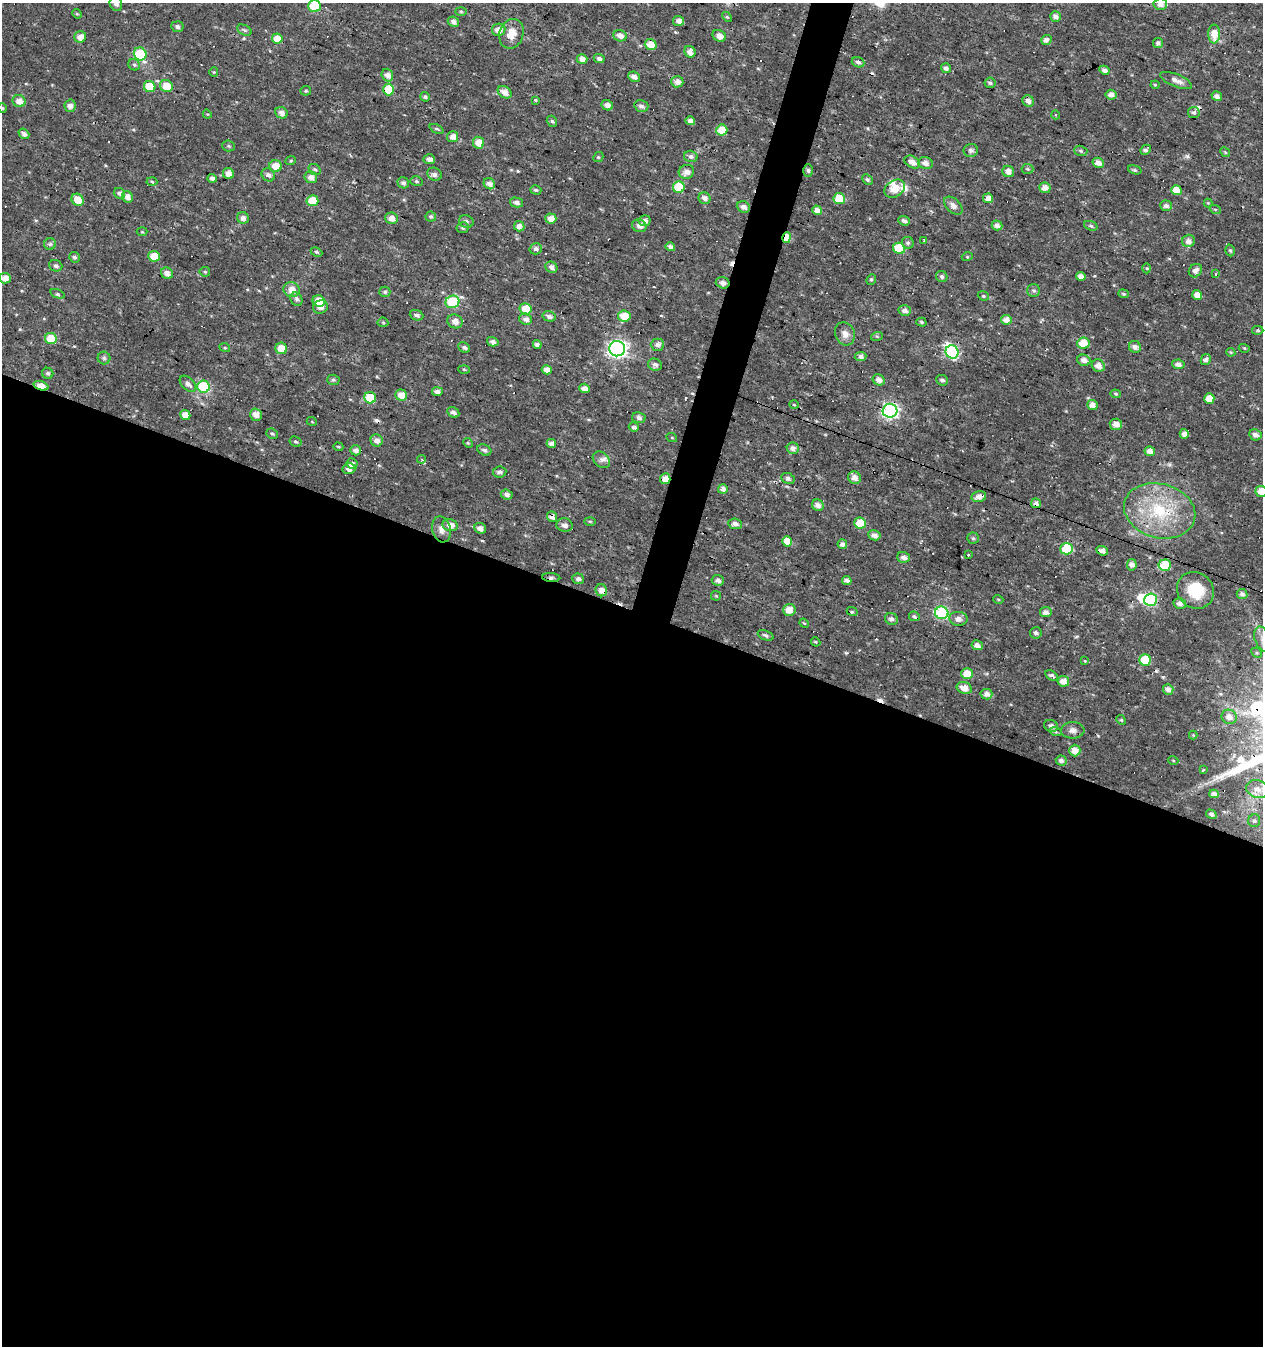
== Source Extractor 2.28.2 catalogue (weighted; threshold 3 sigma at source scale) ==
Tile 14 of 4 x 4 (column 2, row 4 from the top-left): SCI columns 1539-2799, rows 1-1344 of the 5534 x 5379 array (HDU 1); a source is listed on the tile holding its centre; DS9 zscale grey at full resolution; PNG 1265 x 1348 px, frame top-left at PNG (2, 3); each listed source drawn as its Kron ellipse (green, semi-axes under 4 px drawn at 4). Shown black and unused: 56% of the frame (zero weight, under 3 of 4 exposures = <1% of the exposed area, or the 3 px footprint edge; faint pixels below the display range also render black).
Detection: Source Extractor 2.28.2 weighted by HDU 2 'WHT'; one run over the whole footprint, this tile lists its part. Background 0.0159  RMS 0.0022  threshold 0.00973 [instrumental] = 3 sigma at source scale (4.5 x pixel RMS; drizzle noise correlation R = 1.50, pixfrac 1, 0.0396/0.0396 arcsec/px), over >= 5 px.
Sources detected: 326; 2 inside a brighter object's white glare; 12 cosmic-ray / hot-pixel residue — neither listed nor drawn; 2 inside a brighter listed object's ellipse — not listed separately; the other 310 listed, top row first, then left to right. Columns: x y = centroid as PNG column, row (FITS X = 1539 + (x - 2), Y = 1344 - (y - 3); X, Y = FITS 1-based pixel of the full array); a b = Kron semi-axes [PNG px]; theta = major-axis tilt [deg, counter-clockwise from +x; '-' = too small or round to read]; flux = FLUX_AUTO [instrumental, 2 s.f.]
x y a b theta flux
116 4 7 6 - 1
1160 4 7 6 - 1.2
314 6 6 6 - 8
461 11 5 3 - 0.26
77 14 5 4 - 0.28
1056 16 5 5 - 0.98
727 17 6 3 -44 0.26
678 21 5 5 - 1.1
453 22 6 5 - 0.98
177 27 6 5 - 0.66
244 30 8 5 -25 0.42
499 30 7 6 - 1.9
511 34 15 12 69 2.8
1214 34 9 6 90 2.8
620 36 7 5 -22 1.2
719 36 7 5 -28 1.5
80 37 6 5 - 1.7
277 38 5 5 - 3
1046 40 5 5 - 0.96
1158 43 5 5 - 0.7
651 44 6 5 - 2.4
690 52 6 5 - 1.4
140 54 7 6 - 14
599 58 5 4 - 0.66
582 59 5 4 - 1.2
858 62 6 5 - 0.64
134 65 6 5 - 0.45
946 68 5 5 - 0.75
1104 70 5 4 - 0.99
214 72 5 4 - 0.22
387 75 6 5 - 1.4
634 77 6 5 - 0.94
1176 80 17 6 -22 1.4
677 82 6 5 - 1.4
990 83 5 5 - 0.37
1155 85 4 4 - 0.21
166 86 7 6 - 3.7
150 87 6 5 - 5.7
388 89 6 5 - 6.3
306 91 5 4 - 0.33
505 92 7 5 -34 1.4
1111 95 5 5 - 1.1
1217 96 5 4 - 0.9
425 97 5 5 - 0.41
535 100 4 3 - 0.17
19 101 6 6 - 1.7
1028 101 6 5 - 1
607 105 6 5 - 1.1
70 106 6 5 - 0.94
641 106 7 6 - 0.87
2 108 4 4 - 0.26
1194 112 6 5 - 0.46
281 113 6 5 - 1.1
207 114 5 3 - 0.21
1056 115 4 3 - 0.17
552 121 6 5 - 0.43
690 121 5 4 - 1.1
437 129 7 4 -24 0.38
722 130 5 5 - 4.8
24 134 6 4 -40 0.87
453 137 5 5 - 1.4
478 143 6 5 - 2.4
228 146 6 5 - 0.33
971 150 7 6 - 0.8
1146 150 5 4 - 0.62
1081 151 7 5 -18 0.39
1225 152 5 4 - 0.28
691 156 7 5 -15 0.66
598 157 5 4 - 0.28
429 159 6 5 - 0.99
291 160 5 3 - 0.21
912 162 8 5 -31 1.4
925 163 7 6 - 1.2
1098 163 6 5 - 1
276 166 6 5 - 3.1
315 169 6 5 - 0.43
1028 169 6 5 - 0.33
808 170 6 5 - 0.44
1135 170 7 4 -17 0.34
1008 171 6 5 - 1.4
686 172 8 7 - 1.5
228 174 6 5 - 1.4
434 174 7 6 - 0.86
268 175 7 6 - 0.92
311 177 6 6 - 1.3
212 178 4 4 - 0.98
867 180 6 4 -43 0.44
416 181 6 5 - 0.38
152 182 5 3 - 0.23
403 183 6 5 - 0.67
489 184 6 5 - 1.3
679 187 6 5 - 8.5
1045 188 6 5 - 1.6
895 189 11 8 34 3
536 190 6 4 -18 0.44
1176 190 5 5 - 2.7
119 193 6 5 - 0.78
127 197 6 5 - 1.4
705 198 6 5 - 1
988 198 5 5 - 1.4
839 199 6 5 - 4.3
78 200 6 5 - 2.9
312 201 6 5 - 5.1
517 202 6 5 - 0.77
1208 203 4 4 - 0.2
953 206 11 6 -44 1.1
1166 206 6 5 - 0.72
743 207 7 5 -21 0.95
1215 209 5 3 - 0.22
817 210 5 4 - 1.4
431 217 5 5 - 0.39
243 218 6 5 - 0.93
391 218 6 5 - 1.3
551 218 5 5 - 1.8
466 221 7 6 - 0.56
645 221 6 5 - 1
904 221 6 4 -20 0.78
997 225 5 5 - 0.97
519 226 5 5 - 1.2
639 226 7 6 - 1
1091 226 7 4 -19 0.41
463 228 6 5 - 0.39
142 232 5 3 - 0.21
787 237 5 4 - 3.6
923 241 3 2 - 0.42
1188 241 6 6 - 1.1
908 243 6 5 - 0.47
50 244 6 6 - 0.46
670 247 5 4 - 0.97
899 248 6 5 - 7.3
536 249 6 5 - 0.75
1230 250 6 4 -72 0.34
316 252 6 4 -27 0.35
154 256 5 5 - 3.6
74 257 5 5 - 0.47
967 257 5 3 - 0.24
56 266 7 5 -21 0.62
551 267 6 5 - 0.99
1147 268 5 3 - 0.22
1195 271 7 6 - 1.1
205 272 5 5 - 0.27
167 273 6 5 - 1.3
1216 274 3 2 - 0.39
942 276 6 5 - 0.56
1081 276 5 4 - 1.1
5 278 5 5 - 1.5
871 279 5 4 - 0.32
723 283 7 5 -18 0.98
292 290 8 7 - 2
1034 291 6 6 - 0.5
385 292 5 5 - 0.39
57 294 7 4 -19 0.37
1123 294 5 4 - 0.31
1197 295 5 4 - 1.7
983 296 6 4 -22 0.34
296 299 7 5 -61 0.57
319 301 6 5 - 3.2
452 302 7 6 - 14
320 307 7 6 - 1
526 309 6 5 - 3.5
905 310 6 5 - 0.85
417 315 7 5 -21 0.63
549 316 7 5 -15 0.7
624 316 6 5 - 3.5
526 319 6 5 - 1
1006 320 5 4 - 1.5
455 321 8 7 - 1.3
383 322 5 5 - 0.29
921 322 5 4 - 0.34
1258 330 6 4 -2 0.32
845 334 12 9 -65 1.6
877 336 6 4 16 0.29
51 339 6 5 - 5.1
493 342 6 4 -16 0.87
1083 343 6 5 - 3.8
537 344 4 4 - 1
657 345 6 6 - 0.87
464 347 6 4 -26 0.6
1135 347 6 6 - 0.92
225 348 5 3 - 0.24
281 348 6 5 - 3
1244 348 5 3 - 0.25
617 349 8 7 - 77
952 352 7 6 - 22
1231 352 5 4 - 0.23
860 357 6 4 7 0.9
104 358 6 6 - 0.46
1084 360 7 5 -14 1.2
1206 360 6 5 - 0.75
1178 364 6 4 -12 0.95
655 365 7 6 - 0.74
1098 366 7 6 - 1.3
464 369 6 4 -3 0.25
547 370 5 4 - 1.6
48 373 6 5 - 0.53
333 380 6 5 - 0.39
879 380 6 5 - 1.1
942 380 6 5 - 0.61
188 384 10 6 -45 1
41 386 7 4 -18 4.7
204 387 6 6 - 18
584 388 5 4 - 1.4
437 392 5 4 - 0.9
1116 394 5 4 - 0.3
401 395 6 5 - 2.2
370 398 6 5 - 7.2
1209 398 5 5 - 2.3
794 405 5 3 - 0.22
1092 405 5 5 - 1.4
890 411 7 7 - 46
453 412 6 5 - 0.84
185 415 5 4 - 1.9
256 415 6 5 - 1.7
639 418 7 5 -14 0.68
312 422 5 3 - 0.18
1116 424 6 5 - 1.3
634 427 5 4 - 0.68
272 434 6 5 - 0.42
1184 434 5 4 - 1.1
1255 435 6 5 - 1
672 438 5 3 - 0.19
377 440 6 6 - 1.2
296 442 6 5 - 0.38
468 443 5 4 - 0.26
551 444 5 4 - 1.2
338 447 5 4 - 0.26
793 448 6 5 - 1.2
356 450 5 5 - 0.95
484 450 7 5 -26 0.63
1150 451 5 4 - 1.3
422 459 4 3 - 0.41
601 460 10 7 -42 0.93
352 464 5 5 - 1.1
349 468 6 5 - 1.2
500 472 7 5 7 0.76
788 478 7 5 -25 0.59
854 478 7 6 - 1.5
665 479 5 5 - 2.6
723 489 5 4 - 0.97
1261 491 6 5 - 2.4
507 495 6 5 - 0.85
979 497 7 5 13 1.5
1036 503 5 5 - 0.99
818 505 6 5 - 1.2
1160 511 36 27 -15 15
552 516 5 5 - 1.3
590 521 6 4 -2 0.26
860 523 6 5 - 4.2
735 524 7 5 -7 0.9
450 525 8 6 -13 1.6
565 525 8 6 -15 1.1
480 528 6 5 - 1.1
441 529 13 9 -76 1.5
874 535 6 5 - 1
973 538 6 5 - 0.4
787 541 5 5 - 3.1
842 544 5 5 - 0.73
1067 549 6 5 - 8.8
1102 551 6 4 -20 0.96
969 555 3 3 - 0.64
904 557 6 5 - 0.97
1132 565 5 4 - 1
1165 565 6 5 - 5.9
551 577 9 4 -4 0.54
578 579 6 5 - 0.66
718 580 6 5 - 0.83
847 581 5 4 - 1.2
601 590 6 5 - 1.6
1195 590 19 17 -44 7
1242 594 5 5 - 0.7
716 596 5 4 - 0.25
998 599 5 3 - 0.18
1151 600 6 6 - 22
1180 604 6 5 - 1
789 610 6 6 - 2
852 611 5 3 - 0.26
1046 612 6 5 - 0.98
942 613 7 6 - 23
914 616 5 4 - 0.43
891 619 6 6 - 0.72
958 619 9 7 -8 1.3
804 623 5 4 - 0.23
1036 633 6 5 - 0.61
766 635 8 4 -21 0.53
1262 639 13 7 -73 1.4
816 642 5 3 - 0.23
977 645 6 5 - 1.2
1257 653 6 4 -44 0.35
1145 660 6 5 - 5.8
1085 661 4 3 - 0.16
967 674 5 5 - 3.5
1052 676 7 4 -31 0.6
1063 681 6 5 - 1.7
964 688 8 6 -21 1.7
1168 689 5 5 - 1
986 694 6 5 - 1.1
1229 717 8 7 - 1.3
1121 720 5 4 - 0.27
1051 726 7 6 - 0.85
1073 730 12 8 2 1.1
1056 732 6 4 -19 0.36
1193 735 4 4 - 0.18
1075 751 6 5 - 1.8
1061 760 5 5 - 0.74
1173 760 5 3 - 0.19
1203 770 3 3 - 0.38
1257 789 11 9 -17 1.6
1214 794 5 4 - 0.93
1211 814 6 4 -32 0.68
1254 821 6 6 - 0.48
Overlapping masked pixels (flux is a lower limit): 11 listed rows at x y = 1176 190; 787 237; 670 247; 723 283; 41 386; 551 444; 665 479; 552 516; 551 577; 847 581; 601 590
Isophote crosses this tile's border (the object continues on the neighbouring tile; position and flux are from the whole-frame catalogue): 7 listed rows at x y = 116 4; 1160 4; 314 6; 2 108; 5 278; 1261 491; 1262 639